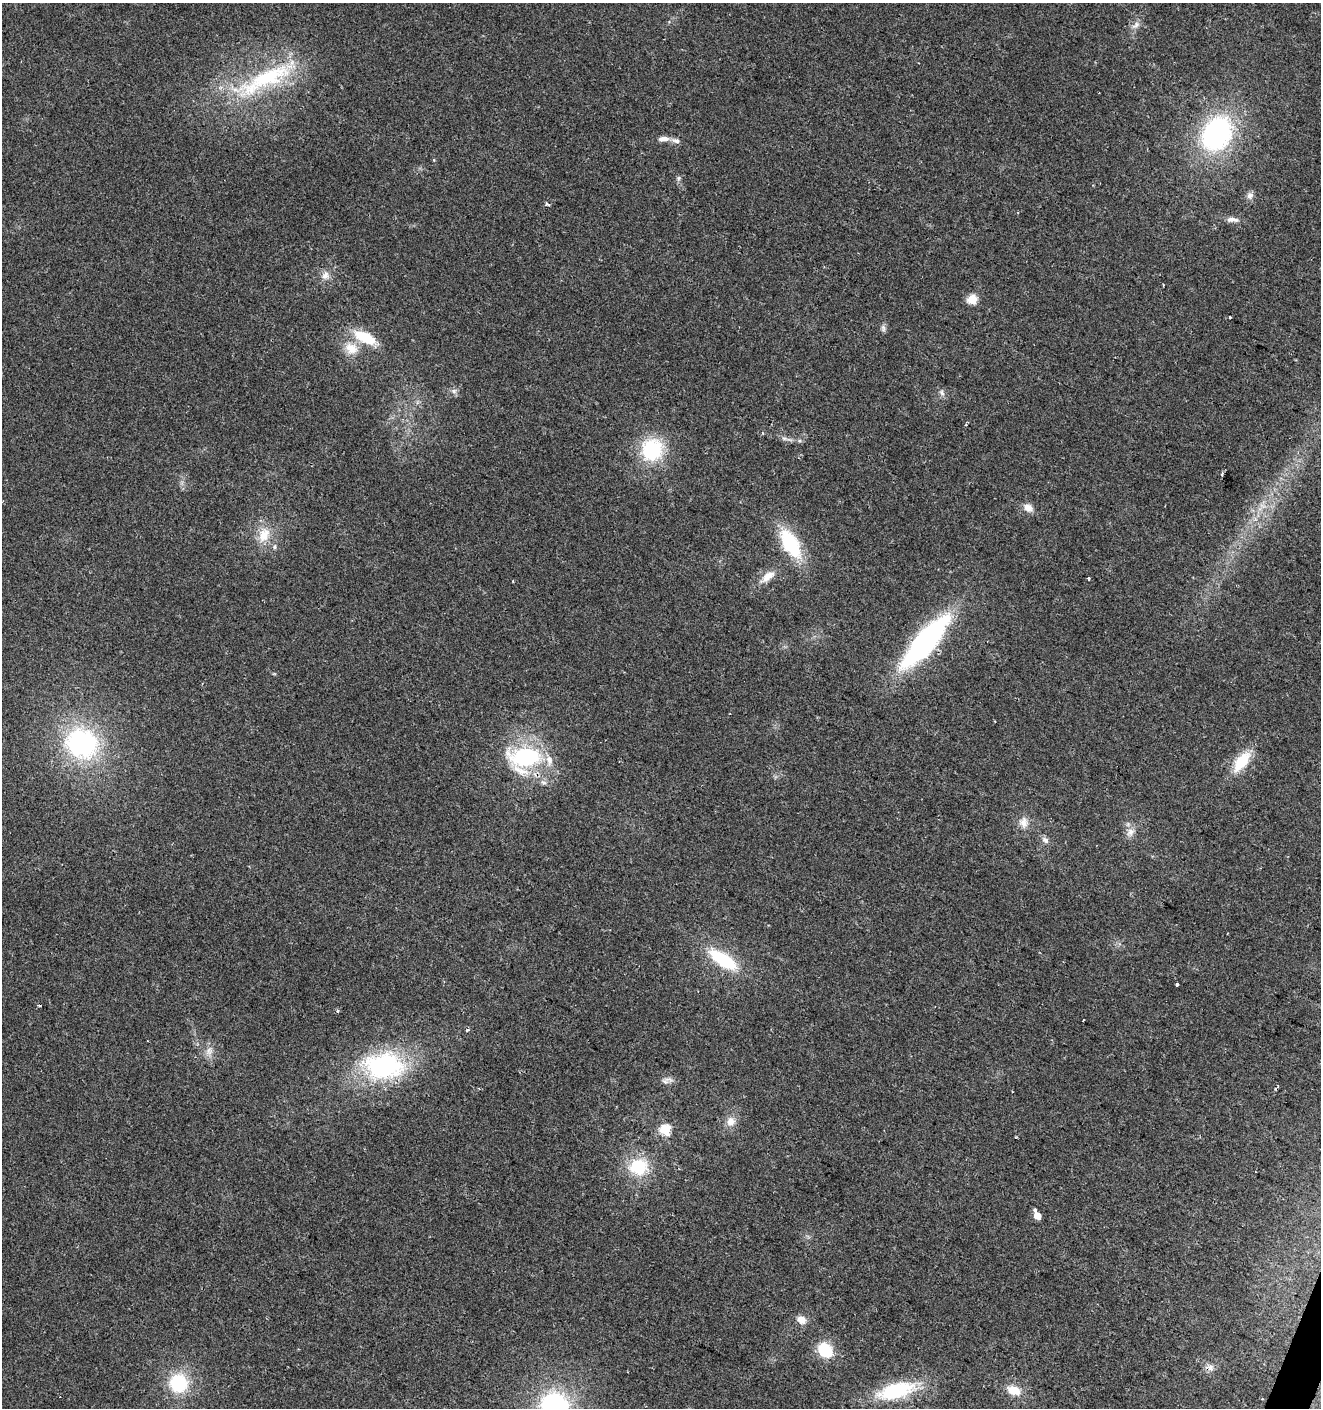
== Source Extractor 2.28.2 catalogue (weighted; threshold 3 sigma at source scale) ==
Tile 6 of 4 x 4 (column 2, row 2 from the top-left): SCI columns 1590-2908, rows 2813-4218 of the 5750 x 5630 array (HDU 1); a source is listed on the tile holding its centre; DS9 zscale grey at full resolution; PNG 1323 x 1410 px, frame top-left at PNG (2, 3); no overlay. Shown black and unused: <1% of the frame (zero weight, under 2 of 3 exposures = <1% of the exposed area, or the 3 px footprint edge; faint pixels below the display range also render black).
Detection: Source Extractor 2.28.2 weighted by HDU 2 'WHT'; one run over the whole footprint, this tile lists its part. Background 0.0782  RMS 0.0098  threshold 0.0443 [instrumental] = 3 sigma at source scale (4.5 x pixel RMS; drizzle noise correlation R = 1.50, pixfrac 1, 0.0396/0.0396 arcsec/px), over >= 5 px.
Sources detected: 60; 1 too faint to see at this stretch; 4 cosmic-ray / hot-pixel residue — not listed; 2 inside a brighter listed object's ellipse — not listed separately; the other 53 listed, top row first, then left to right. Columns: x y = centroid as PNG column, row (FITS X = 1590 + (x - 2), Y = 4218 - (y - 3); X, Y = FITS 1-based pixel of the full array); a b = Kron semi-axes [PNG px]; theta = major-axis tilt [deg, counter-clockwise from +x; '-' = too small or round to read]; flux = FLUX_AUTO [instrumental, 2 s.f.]
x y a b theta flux
1136 25 14 7 38 5.3
268 77 93 23 22 120
1217 133 32 24 61 190
663 139 15 7 4 6.2
678 178 6 5 - 1.9
1250 195 9 9 - 4.3
547 204 6 3 -9 2.1
1232 220 18 7 -4 5.9
325 276 11 11 - 7.3
972 299 5 5 - 52
1230 317 3 3 - 2.6
883 328 10 6 -81 2.8
365 338 27 12 -25 34
351 348 19 15 -32 18
454 391 7 7 - 3.1
942 392 9 5 -54 3.2
786 439 22 4 -11 4.8
652 450 25 24 - 65
1222 474 4 3 - 1.6
1028 508 13 9 -31 7.6
264 535 21 15 69 21
790 544 27 13 -60 78
275 547 6 6 - 2.4
767 577 23 9 38 12
1088 578 4 3 - 1.4
925 641 60 18 49 220
82 743 35 31 -31 150
524 758 40 28 7 110
1241 761 27 12 52 32
1024 823 15 11 -86 9.6
1130 832 12 9 48 6.7
1045 840 10 7 -42 4.2
723 959 29 11 -33 67
1177 984 3 3 - 2.6
338 1011 4 3 - 1.2
1083 1020 3 2 - 1.4
467 1030 4 3 - 1.9
209 1051 14 9 74 7.6
383 1066 41 27 2 150
666 1081 16 8 17 5
731 1121 13 12 - 9.4
665 1130 6 5 - 72
638 1167 25 21 8 43
1035 1210 5 4 - 1.9
1037 1216 5 5 - 21
801 1320 11 9 -31 8.7
825 1350 16 13 -49 34
1210 1368 10 8 -75 5.3
179 1383 18 17 - 56
1014 1390 15 9 -18 16
896 1391 42 17 14 70
1262 1399 3 3 - 0.9
554 1406 27 25 -19 150
Overlapping masked pixels (flux is a lower limit): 1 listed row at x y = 524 758
Isophote crosses this tile's border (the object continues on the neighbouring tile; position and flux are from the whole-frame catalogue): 1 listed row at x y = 554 1406